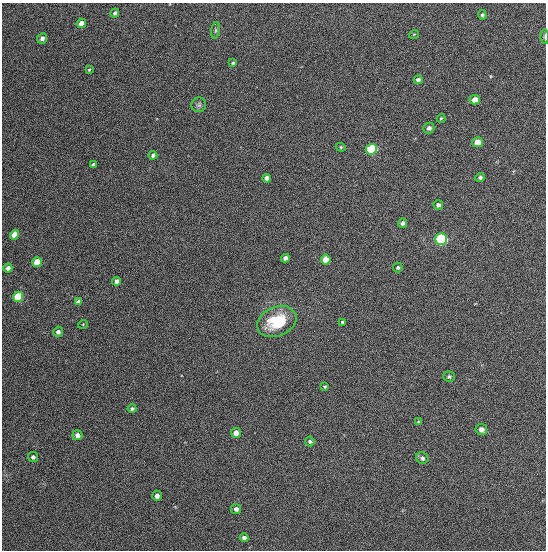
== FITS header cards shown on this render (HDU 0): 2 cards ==
NAXIS1  =                  544
NAXIS2  =                  548

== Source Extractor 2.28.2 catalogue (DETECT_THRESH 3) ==
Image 544 x 548 px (HDU 0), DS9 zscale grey, 1 PNG px = 1 image px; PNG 548 x 552 px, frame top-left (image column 1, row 548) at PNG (2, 3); each listed source drawn as its Kron ellipse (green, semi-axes under 4 px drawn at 4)
Background 1350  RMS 63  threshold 188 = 3 sigma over >= 5 px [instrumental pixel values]
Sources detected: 50; all 50 listed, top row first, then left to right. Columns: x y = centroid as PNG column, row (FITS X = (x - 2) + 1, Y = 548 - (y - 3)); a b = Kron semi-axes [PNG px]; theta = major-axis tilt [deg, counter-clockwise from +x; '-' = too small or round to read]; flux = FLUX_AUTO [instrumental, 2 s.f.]
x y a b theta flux
115 13 5 4 - 11000
482 15 5 4 - 6500
81 23 5 4 - 30000
215 30 8 4 82 7800
414 34 5 3 - 3400
545 37 7 3 -90 7400
42 38 5 4 - 16000
233 63 4 3 - 5600
89 70 4 3 - 4400
418 80 5 4 - 13000
475 100 5 4 - 33000
199 105 7 7 - 11000
441 118 4 3 - 4200
429 128 5 5 - 15000
477 142 5 5 - 52000
341 147 5 4 - 5200
371 149 6 5 - 320000
153 155 4 4 - 12000
93 165 4 3 - 13000
480 177 5 4 - 9600
267 178 4 4 - 23000
438 205 5 4 - 11000
403 223 5 4 - 13000
15 235 5 4 - 57000
441 239 6 5 - 530000
285 258 4 4 - 21000
326 260 5 5 - 52000
37 262 5 5 - 110000
398 267 5 4 - 7000
8 268 4 4 - 19000
117 281 4 4 - 18000
18 297 5 5 - 230000
78 302 4 4 - 18000
277 322 20 14 23 190000
342 322 3 3 - 5400
83 324 5 3 - 3400
58 332 5 5 - 15000
449 377 6 5 - 8100
325 387 4 3 - 5600
132 409 4 3 - 8300
419 422 4 3 - 5900
481 429 6 5 - 19000
236 433 5 5 - 35000
77 435 5 5 - 19000
310 441 5 4 - 8500
33 457 5 5 - 12000
422 458 6 5 - 9800
157 496 5 5 - 19000
236 509 5 5 - 14000
244 538 4 4 - 14000
At the frame edge (FLAGS 8, measured only in part): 1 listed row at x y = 545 37